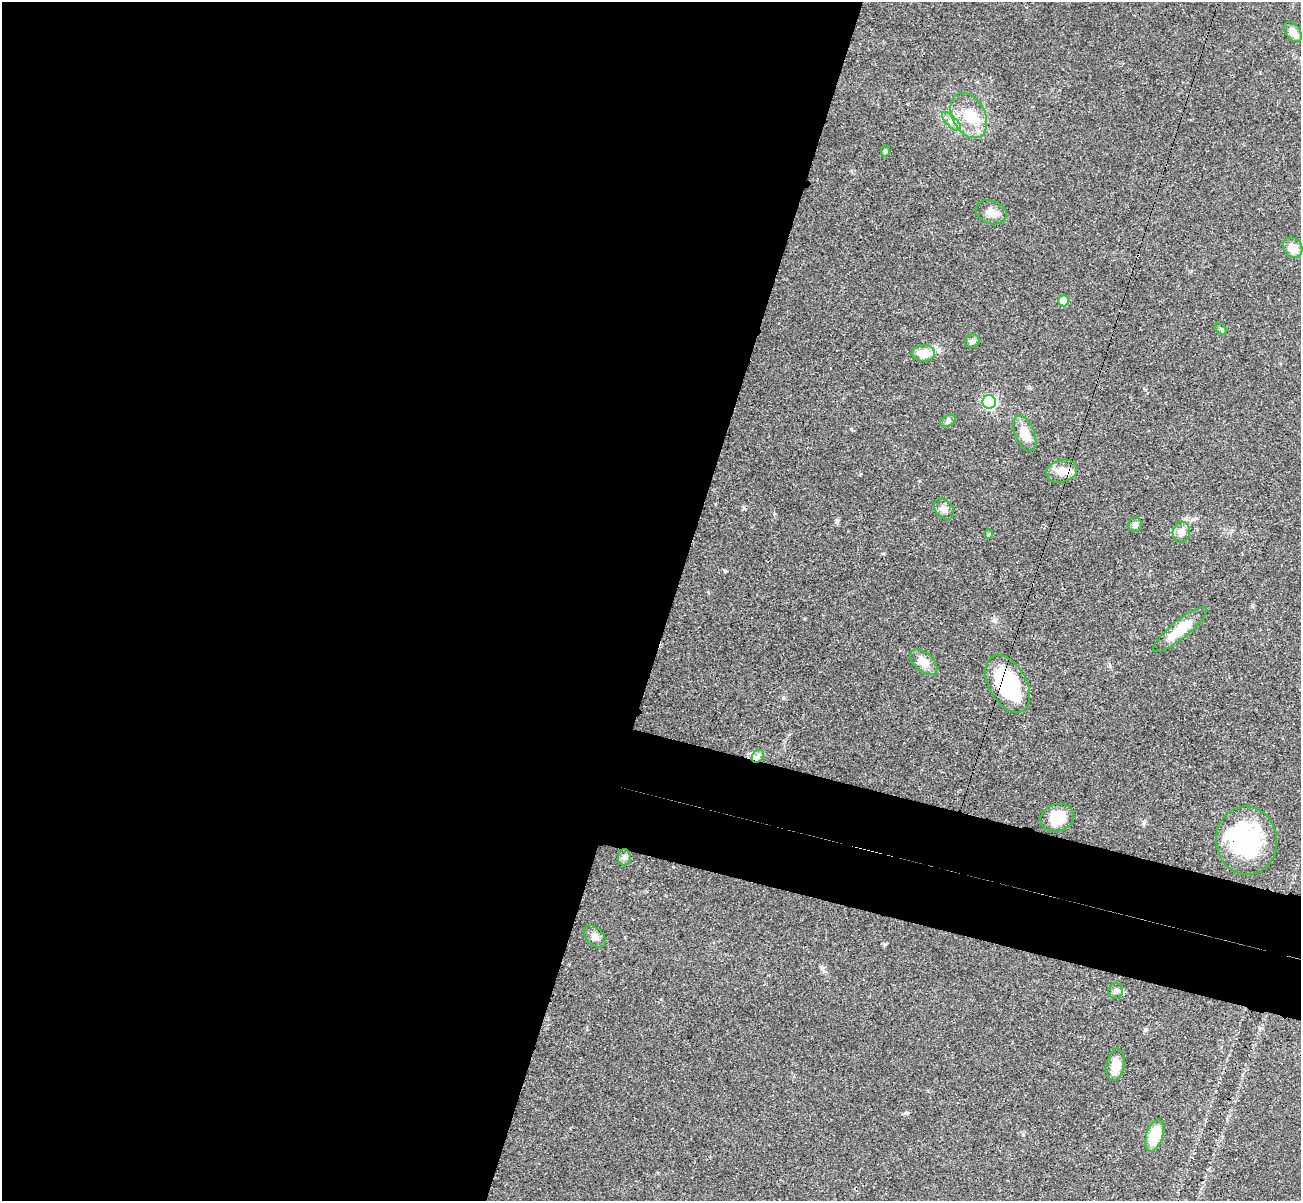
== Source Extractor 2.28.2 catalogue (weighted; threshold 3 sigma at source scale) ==
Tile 5 of 4 x 4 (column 1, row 2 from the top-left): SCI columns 24-1322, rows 2709-3907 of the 5240 x 5291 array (HDU 1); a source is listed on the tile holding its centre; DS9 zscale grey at full resolution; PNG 1303 x 1203 px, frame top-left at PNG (2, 2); each listed source drawn as its Kron ellipse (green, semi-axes under 4 px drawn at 4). Shown black and unused: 57% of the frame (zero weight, under 3 of 4 exposures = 6% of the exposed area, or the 3 px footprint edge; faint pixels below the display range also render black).
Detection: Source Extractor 2.28.2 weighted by HDU 2 'WHT'; one run over the whole footprint, this tile lists its part. Background 0.0482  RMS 0.0052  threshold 0.0236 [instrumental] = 3 sigma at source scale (4.5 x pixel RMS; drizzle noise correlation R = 1.50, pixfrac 1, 0.05/0.05 arcsec/px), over >= 5 px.
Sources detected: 30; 1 inside a brighter object's white glare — neither listed nor drawn; the other 29 listed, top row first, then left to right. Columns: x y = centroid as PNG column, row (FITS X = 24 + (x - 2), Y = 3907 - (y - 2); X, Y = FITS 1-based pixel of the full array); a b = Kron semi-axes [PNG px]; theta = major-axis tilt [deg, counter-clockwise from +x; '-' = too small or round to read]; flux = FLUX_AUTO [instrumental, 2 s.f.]
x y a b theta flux
1293 32 11 7 -54 4.4
969 116 24 16 -61 13
952 121 12 5 -45 2.5
885 151 5 4 - 1.5
991 212 16 11 -21 4.4
1293 248 11 9 -48 6.3
1064 301 5 5 - 9.8
1221 329 7 4 -45 0.9
972 341 7 6 - 1.6
923 353 12 8 1 7.8
989 402 7 6 - 94
948 421 8 5 26 1.2
1025 433 19 10 -68 8.2
1061 471 16 11 15 6.4
944 509 12 8 -48 2.7
1135 525 7 7 - 2
1181 532 10 8 76 4.3
989 534 4 4 - 0.6
1180 630 34 9 39 13
924 662 16 9 -42 5.8
1008 684 31 18 -61 41
758 756 7 5 48 1.6
1057 818 17 13 21 11
1246 841 34 30 -83 44
624 857 8 6 89 1.5
595 936 13 8 -46 3
1116 991 7 7 - 1.6
1116 1065 16 8 81 6.7
1155 1135 17 8 72 14
Overlapping masked pixels (flux is a lower limit): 2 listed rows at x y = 1008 684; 1246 841
Unlisted compact peaks at least as high as the median listed source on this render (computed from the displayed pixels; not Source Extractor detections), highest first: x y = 995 620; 907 1113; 783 698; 837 521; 774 514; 725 571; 1145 1030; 885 944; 851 429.